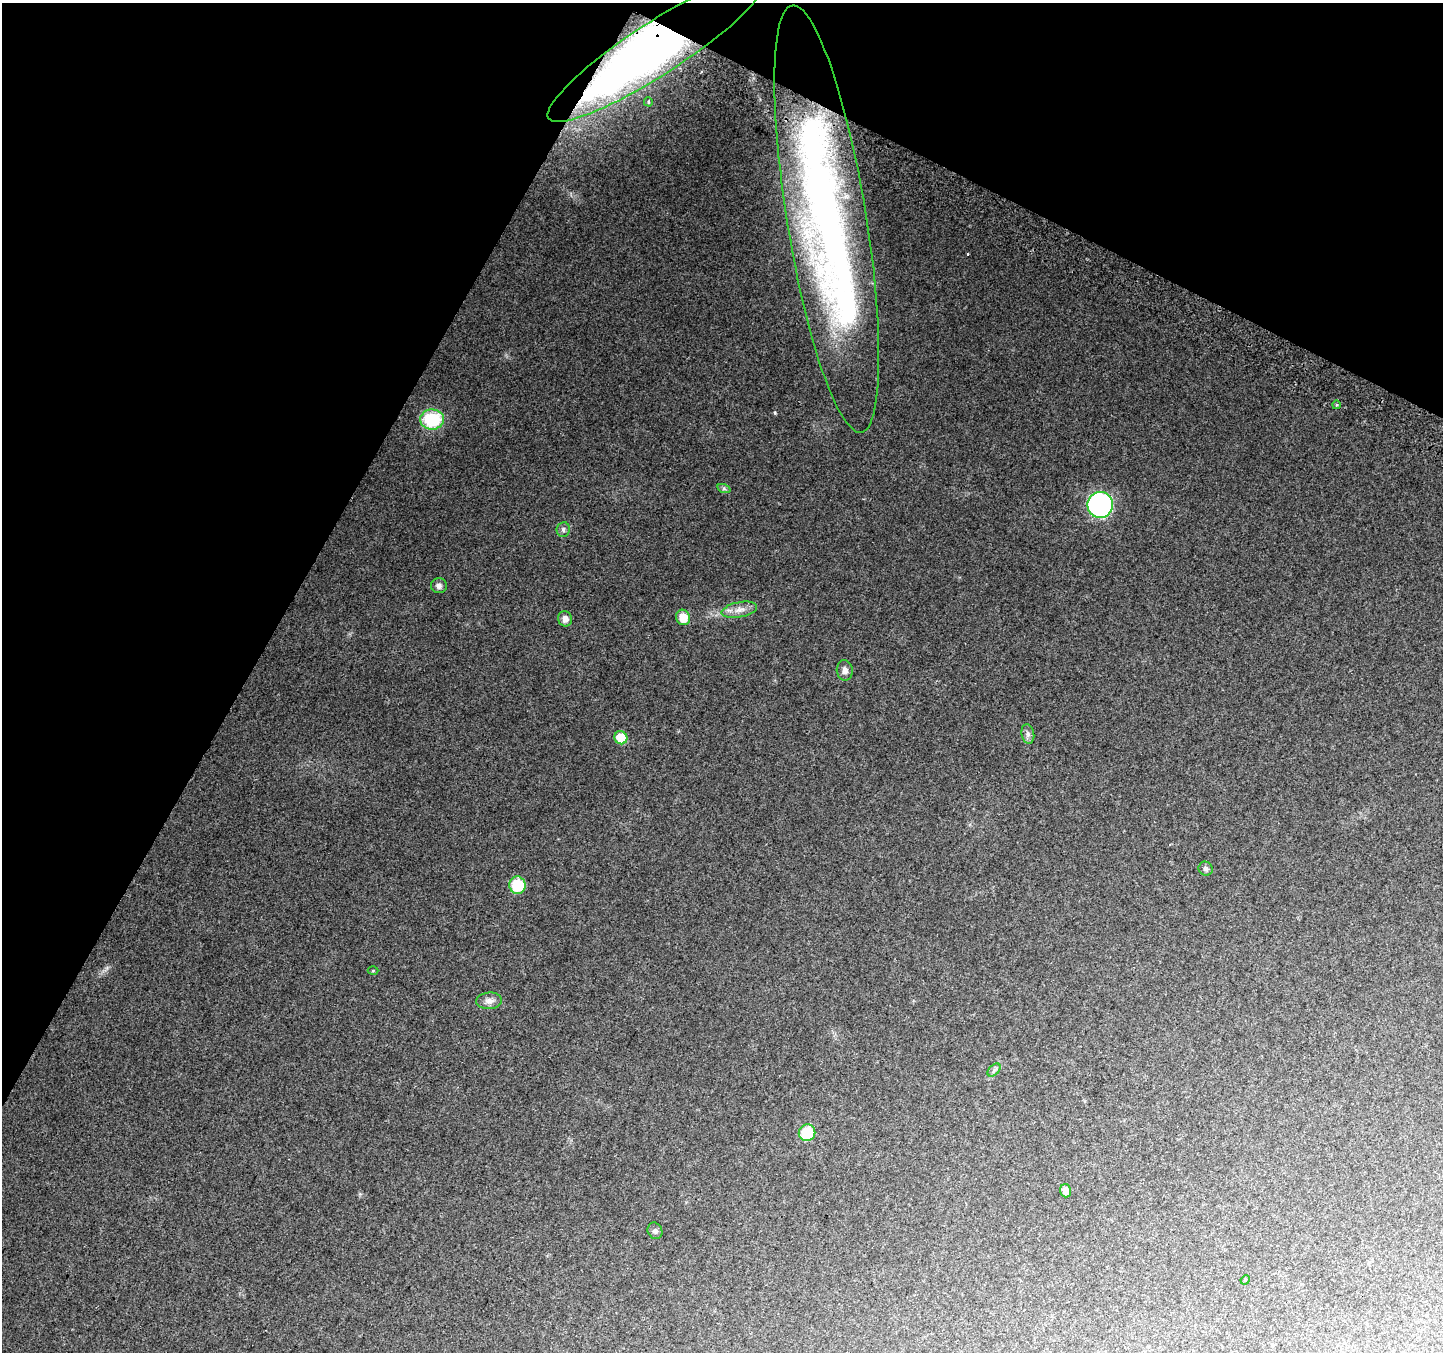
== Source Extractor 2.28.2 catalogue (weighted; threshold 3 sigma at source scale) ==
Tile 2 of 4 x 4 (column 2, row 1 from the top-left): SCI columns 1471-2911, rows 4355-5704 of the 5815 x 5942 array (HDU 1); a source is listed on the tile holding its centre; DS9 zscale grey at full resolution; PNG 1445 x 1354 px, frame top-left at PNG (2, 3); each listed source drawn as its Kron ellipse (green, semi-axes under 4 px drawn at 4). Shown black and unused: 27% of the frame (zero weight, under 2 of 3 exposures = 2% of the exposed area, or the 3 px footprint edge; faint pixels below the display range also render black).
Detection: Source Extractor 2.28.2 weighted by HDU 2 'WHT'; one run over the whole footprint, this tile lists its part. Background 0.0759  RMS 0.01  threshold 0.0452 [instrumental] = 3 sigma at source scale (4.5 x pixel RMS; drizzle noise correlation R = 1.50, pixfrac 1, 0.0396/0.0396 arcsec/px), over >= 5 px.
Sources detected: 27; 2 inside a brighter object's white glare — neither listed nor drawn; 1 inside a brighter listed object's ellipse — not listed separately; the other 24 listed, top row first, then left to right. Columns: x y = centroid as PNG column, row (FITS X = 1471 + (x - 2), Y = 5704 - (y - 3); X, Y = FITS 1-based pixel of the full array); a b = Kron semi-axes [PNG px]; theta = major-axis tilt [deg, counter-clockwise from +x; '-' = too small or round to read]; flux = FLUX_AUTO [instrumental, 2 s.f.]
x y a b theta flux
656 49 128 26 33 510
648 102 4 4 - 1.3
827 219 216 39 -81 660
1336 405 4 3 - 0.91
432 419 12 10 2 52
724 489 7 4 -19 1.5
1100 505 13 13 - 160
563 529 7 6 - 2.5
439 586 8 7 - 3.6
739 610 18 7 11 7.9
683 617 8 7 - 13
565 619 8 7 - 5.4
845 670 10 8 -88 4.7
1028 734 10 6 -79 3.3
621 738 7 6 - 25
1206 869 7 6 - 2.6
517 885 8 8 - 35
373 971 5 3 - 0.88
489 1001 13 8 5 5.6
994 1070 8 4 46 2
807 1133 8 8 - 30
1066 1191 7 5 -74 6.6
655 1231 8 7 - 2.7
1245 1280 5 4 - 0.9
Overlapping masked pixels (flux is a lower limit): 2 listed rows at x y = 656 49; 827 219